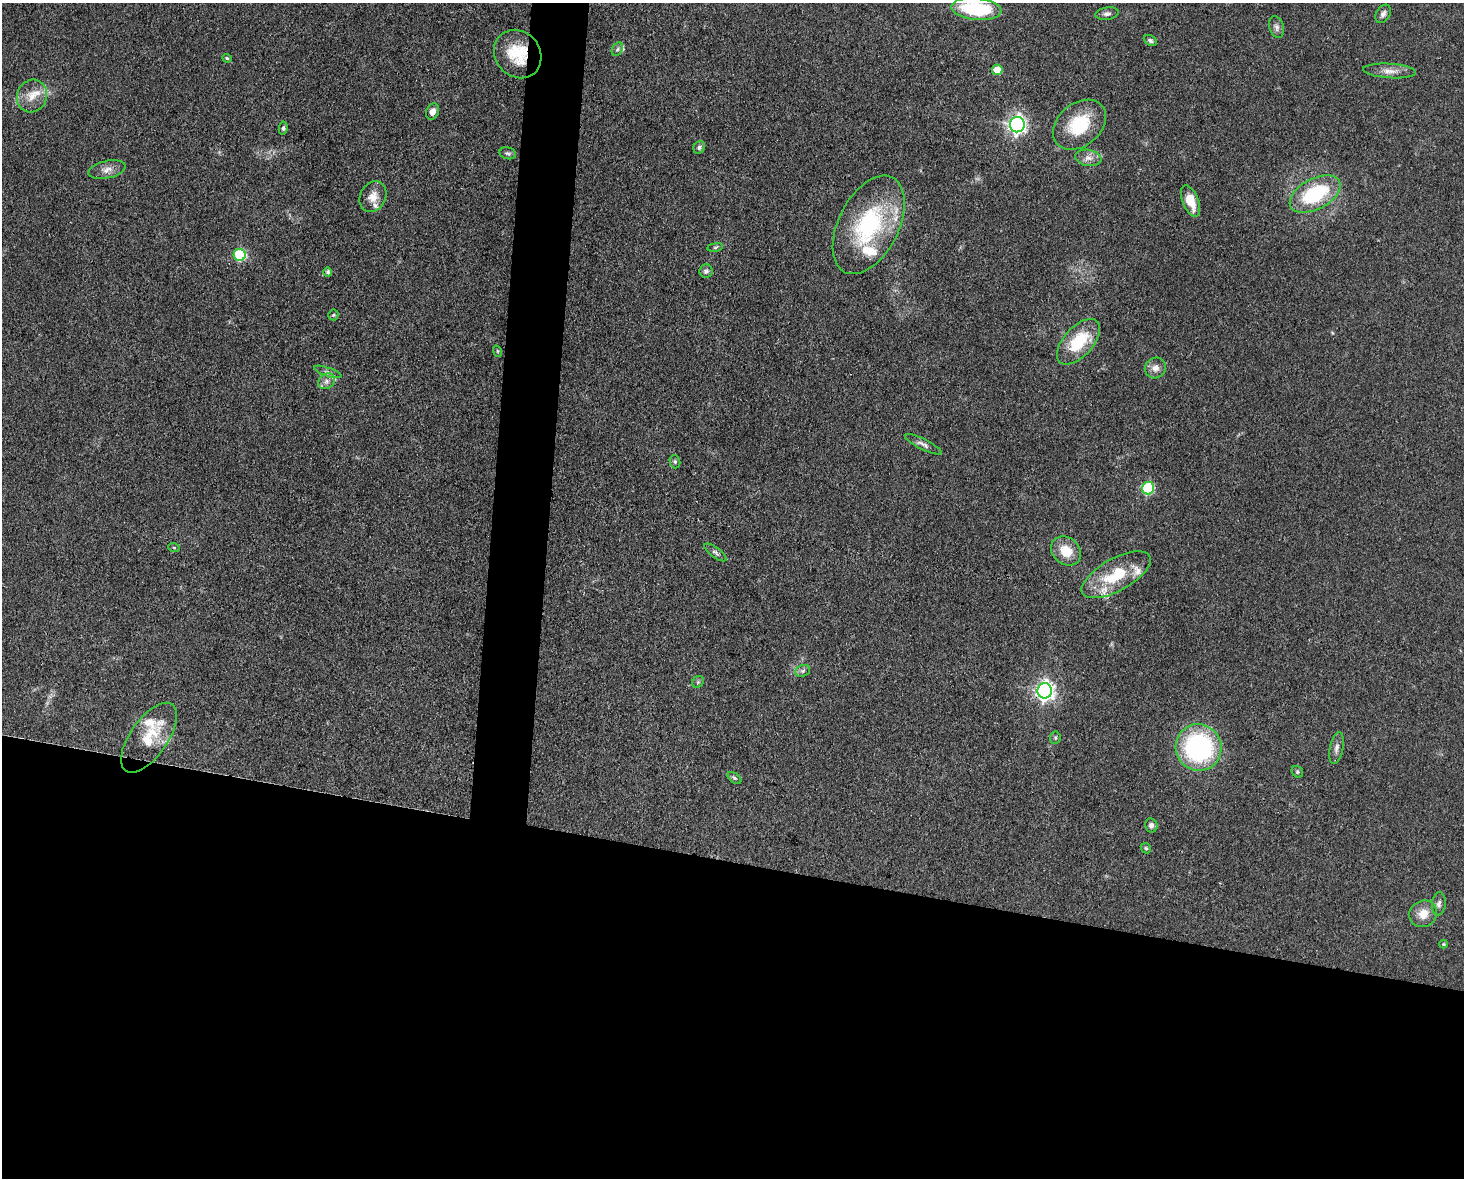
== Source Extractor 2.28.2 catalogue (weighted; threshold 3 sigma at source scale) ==
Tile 11 of 3 x 4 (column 2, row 4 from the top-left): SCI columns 1690-3151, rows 1-1176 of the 4727 x 4704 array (HDU 1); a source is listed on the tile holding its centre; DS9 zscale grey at full resolution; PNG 1466 x 1180 px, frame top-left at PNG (2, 3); each listed source drawn as its Kron ellipse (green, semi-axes under 4 px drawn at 4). Shown black and unused: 30% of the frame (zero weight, under 3 of 4 exposures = <1% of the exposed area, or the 3 px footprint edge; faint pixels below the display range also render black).
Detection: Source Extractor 2.28.2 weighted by HDU 2 'WHT'; one run over the whole footprint, this tile lists its part. Background 0.0756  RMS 0.0062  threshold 0.028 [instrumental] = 3 sigma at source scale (4.5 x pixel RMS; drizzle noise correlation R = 1.50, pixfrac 1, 0.05/0.05 arcsec/px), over >= 5 px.
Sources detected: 60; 6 inside a brighter listed object's ellipse — not listed separately; the other 54 listed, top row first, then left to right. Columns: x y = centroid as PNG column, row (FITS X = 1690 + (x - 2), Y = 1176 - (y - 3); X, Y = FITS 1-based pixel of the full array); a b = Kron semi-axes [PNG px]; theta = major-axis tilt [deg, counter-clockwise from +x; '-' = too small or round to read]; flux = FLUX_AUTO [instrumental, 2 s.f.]
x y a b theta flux
976 9 25 11 -6 30
1107 14 12 6 9 2
1383 14 10 6 58 2.5
1277 27 11 7 -74 2.4
1150 41 7 5 -27 1.6
617 49 7 5 59 1.4
518 54 25 22 -49 24
227 58 4 4 - 0.77
997 70 5 5 - 13
1390 71 26 7 -4 5.8
32 96 16 15 - 8.8
432 112 8 6 70 3.8
1017 125 8 7 - 250
1079 125 29 21 40 31
283 128 6 4 82 1.2
699 147 6 5 - 1.7
508 153 8 6 -11 1.4
1088 158 13 8 -10 4.3
107 170 19 9 13 5
1315 194 27 15 28 46
373 197 16 12 62 6.8
1191 201 16 8 -68 10
869 225 53 30 63 72
715 247 8 4 8 0.93
240 255 6 6 - 56
706 271 7 6 - 1.8
328 272 4 4 - 1.4
333 315 5 5 - 0.8
1078 342 28 14 48 27
497 351 6 3 -71 0.62
1155 368 11 10 - 4.3
328 372 14 3 -19 1.8
327 381 9 7 35 3.1
923 444 20 5 -26 2.9
675 462 7 5 -75 1.2
1148 488 6 6 - 58
174 548 6 3 -19 0.69
1066 551 16 13 -40 13
715 552 13 5 -36 1.8
1116 575 38 16 29 30
803 671 8 5 22 1.6
698 682 6 5 - 1
1045 691 8 7 - 290
149 738 41 18 55 21
1055 738 6 5 - 1.1
1199 747 23 23 - 98
1336 748 16 6 78 3.1
1297 772 6 5 - 1
734 778 8 4 -38 1.1
1151 825 7 6 - 2.3
1146 848 6 4 -44 0.89
1439 904 11 7 83 2.3
1423 914 14 13 - 8.3
1443 944 4 4 - 0.71
Overlapping masked pixels (flux is a lower limit): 1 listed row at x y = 518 54
Isophote crosses this tile's border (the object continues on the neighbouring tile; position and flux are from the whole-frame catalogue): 1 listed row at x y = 976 9